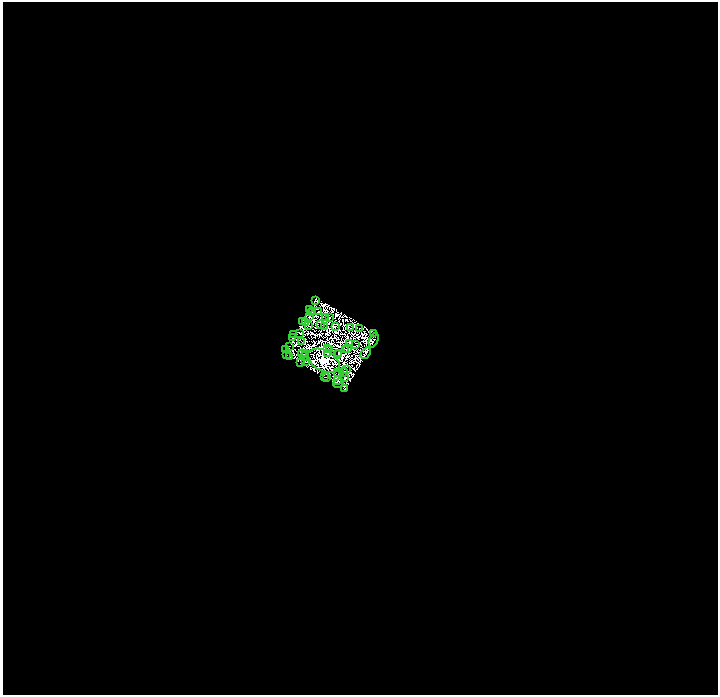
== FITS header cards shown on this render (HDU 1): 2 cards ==
NAXIS1  =                 1431
NAXIS2  =                 1386

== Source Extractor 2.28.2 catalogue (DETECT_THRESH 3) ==
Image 1431 x 1386 px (HDU 1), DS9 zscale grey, zoomed out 1/2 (1 PNG px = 2 x 2 image px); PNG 720 x 697 px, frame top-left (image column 2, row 1386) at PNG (3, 2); each listed source drawn as its Kron ellipse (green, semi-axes under 4 px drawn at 4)
Background 0.153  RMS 7.9e-05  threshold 2.38e-04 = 3 sigma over >= 5 px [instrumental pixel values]
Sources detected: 193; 142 cannot appear on this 1/2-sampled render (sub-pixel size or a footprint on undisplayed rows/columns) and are neither listed nor drawn; the other 51 listed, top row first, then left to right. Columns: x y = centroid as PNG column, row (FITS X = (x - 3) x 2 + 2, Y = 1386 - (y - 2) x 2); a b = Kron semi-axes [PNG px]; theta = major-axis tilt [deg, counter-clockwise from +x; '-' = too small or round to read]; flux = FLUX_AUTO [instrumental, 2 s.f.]
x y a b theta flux
315 300 4 3 - 8.6
309 309 3 1 - 2.9
312 311 2 1 - 2.1
319 312 3 2 - 2
312 313 2 1 - 6.6
309 316 3 1 - 3.3
325 317 2 1 - 5.7
330 317 3 1 - 6.5
302 322 2 2 - 10
305 323 2 1 - 6.3
308 325 3 1 - 6.1
321 325 3 2 - 5.2
325 326 2 1 - 0.047
335 326 2 2 - 5.6
350 328 2 1 - 3.8
359 328 2 1 - 5.8
299 333 3 1 - 1.5
373 333 2 2 - 3.5
294 335 2 1 - 6.6
292 338 2 1 - 9.2
374 340 8 3 67 25
302 341 2 1 - 0.19
349 343 3 1 - 5
356 345 2 1 - 0.7
290 346 2 1 - 6
327 348 2 1 - 0.97
348 348 3 1 - 5.4
286 349 3 2 - 10
330 349 2 1 - 0.09
346 350 3 1 - 6.8
339 353 2 2 - 3.2
366 353 6 2 54 43
302 354 4 1 - 1.7
305 354 2 1 - 7.3
328 354 2 1 - 10
286 355 2 1 - 1.5
337 355 2 1 - 0.2
305 356 4 1 - 1.1
290 357 2 1 - 2.1
324 361 17 10 -28 5600
305 362 3 2 - 3.1
300 363 2 1 - 4.5
346 369 2 1 - 2
338 372 3 1 - 0.88
344 372 4 3 - 7.5
324 377 2 1 - 2.4
327 377 2 2 - 13
345 377 2 2 - 3.6
338 380 4 2 - 12
338 383 5 2 - 10
344 389 3 1 - 2.7
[142 sub-pixel or undisplayed-footprint detections neither listed nor drawn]